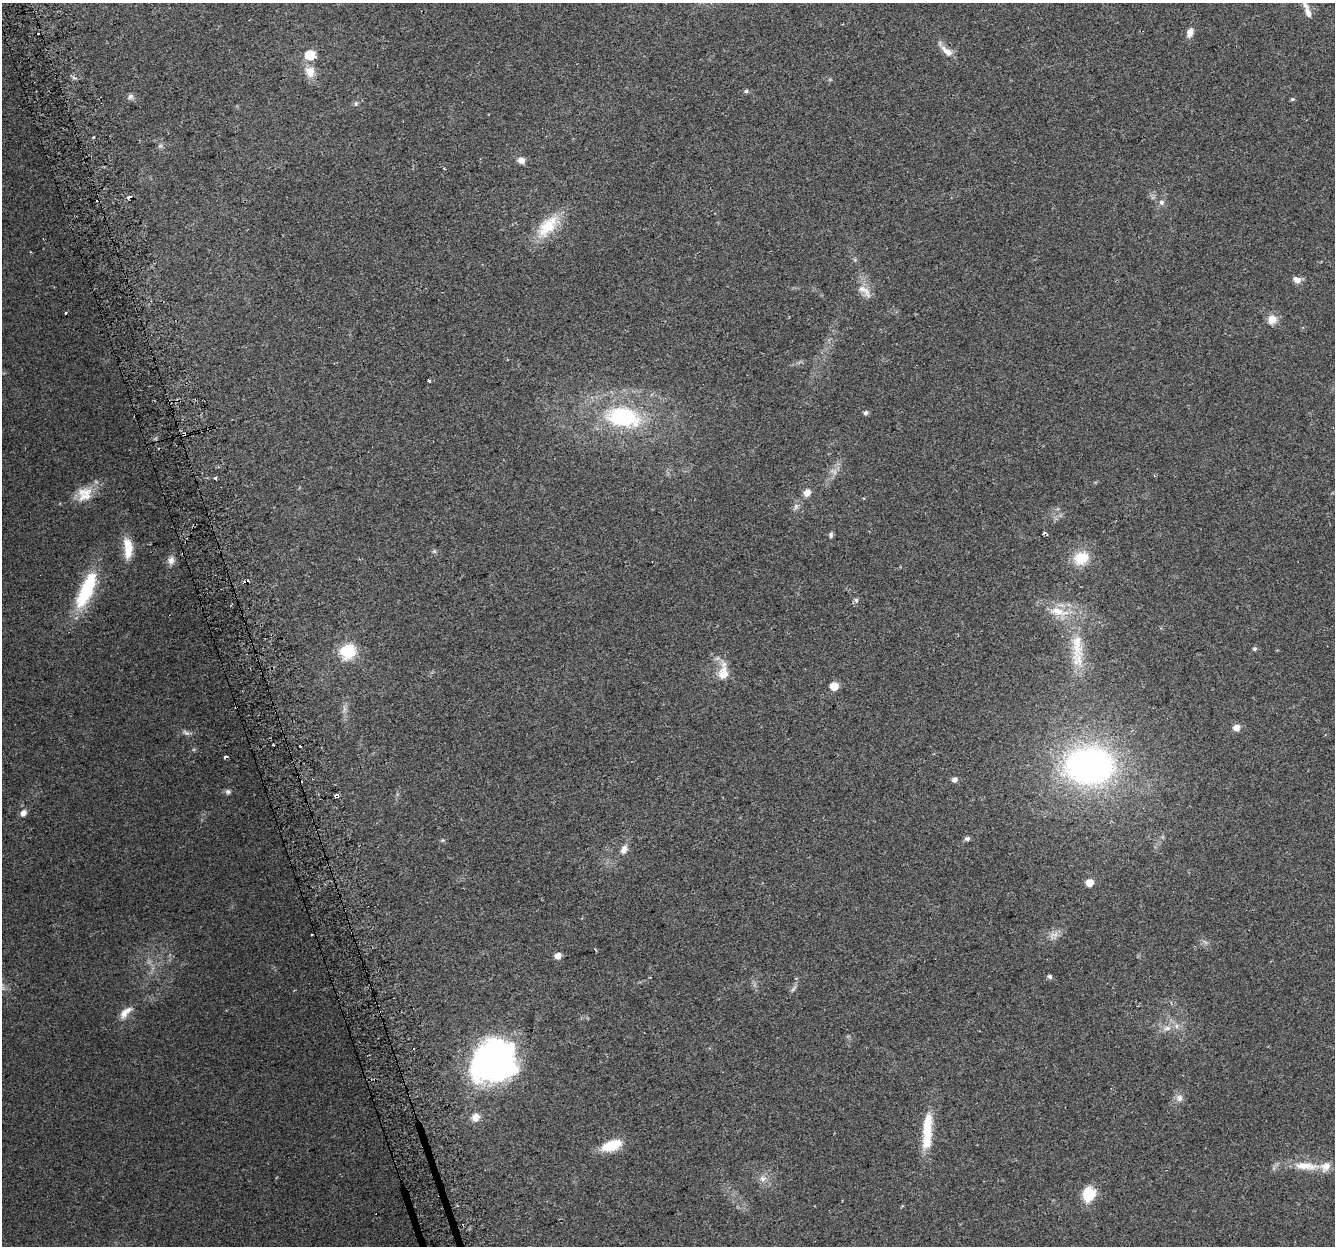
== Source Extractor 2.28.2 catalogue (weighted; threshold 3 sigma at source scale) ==
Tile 11 of 4 x 4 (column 3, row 3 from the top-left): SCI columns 2698-4030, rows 1316-2559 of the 5397 x 5168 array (HDU 1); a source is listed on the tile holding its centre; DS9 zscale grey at full resolution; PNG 1337 x 1248 px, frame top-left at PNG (2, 3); no overlay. Shown black and unused: <1% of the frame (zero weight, under 2 of 3 exposures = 2% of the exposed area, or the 3 px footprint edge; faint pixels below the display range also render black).
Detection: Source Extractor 2.28.2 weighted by HDU 2 'WHT'; one run over the whole footprint, this tile lists its part. Background 0.0744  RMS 0.0084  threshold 0.0379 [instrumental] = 3 sigma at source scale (4.5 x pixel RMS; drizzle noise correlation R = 1.50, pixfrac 1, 0.0396/0.0396 arcsec/px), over >= 5 px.
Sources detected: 79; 4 too faint to see at this stretch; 11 cosmic-ray / hot-pixel residue — not listed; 2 inside a brighter listed object's ellipse — not listed separately; the other 62 listed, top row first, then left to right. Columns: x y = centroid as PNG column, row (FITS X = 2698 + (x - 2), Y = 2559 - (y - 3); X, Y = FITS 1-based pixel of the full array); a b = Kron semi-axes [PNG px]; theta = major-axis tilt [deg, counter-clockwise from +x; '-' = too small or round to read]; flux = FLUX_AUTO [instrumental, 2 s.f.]
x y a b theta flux
1305 4 19 6 -60 5.4
1190 32 12 7 70 5.4
947 51 19 8 -38 7.3
310 55 6 6 - 30
310 72 16 14 -70 10
746 91 6 5 - 1.6
131 97 8 7 - 2.5
1292 99 6 4 19 1.1
356 103 7 5 -72 1.5
521 160 9 8 - 4.4
444 169 3 3 - 1
129 197 4 3 - 5.4
98 200 3 3 - 3.3
1161 202 7 7 - 3
548 226 39 17 45 29
1297 280 10 8 -31 5
864 291 25 9 -40 8.1
65 313 3 3 - 2.8
1272 319 13 11 39 7.4
429 381 3 3 - 2.5
866 413 6 5 - 2.2
623 417 44 25 -10 81
86 493 26 13 -12 14
807 493 8 7 - 6
796 506 9 6 75 2.9
831 535 7 5 85 1.8
128 548 26 10 -86 17
434 551 6 5 - 1.3
1081 558 18 15 22 21
171 560 10 8 62 4.6
86 590 46 14 67 53
856 600 6 6 - 1.9
1058 611 31 11 -11 19
1077 645 58 16 87 38
1255 649 5 5 - 1.6
348 651 7 7 - 140
723 674 19 12 83 12
834 686 6 5 - 18
236 707 3 3 - 2.7
1236 728 8 8 - 4.9
1089 765 43 32 1 300
955 780 6 5 - 3.5
228 792 8 6 -25 2.1
336 796 5 3 - 6.6
23 813 10 7 59 4
967 838 7 5 13 2
624 849 13 8 64 5.4
1090 882 5 5 - 12
311 934 3 2 - 1.3
558 956 5 5 - 7.1
1050 977 5 5 - 2.3
793 989 11 4 50 2.1
125 1012 21 9 47 7.6
1167 1028 12 7 8 5.2
494 1060 42 38 47 270
1179 1098 10 10 - 4.4
475 1117 11 10 - 6.3
927 1132 46 11 87 31
611 1145 22 10 19 23
1306 1166 39 10 -4 20
763 1178 10 8 -10 4.7
1089 1194 17 13 66 21
Overlapping masked pixels (flux is a lower limit): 4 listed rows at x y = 129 197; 98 200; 236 707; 336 796
Isophote crosses this tile's border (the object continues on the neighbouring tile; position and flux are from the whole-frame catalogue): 1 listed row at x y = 1305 4